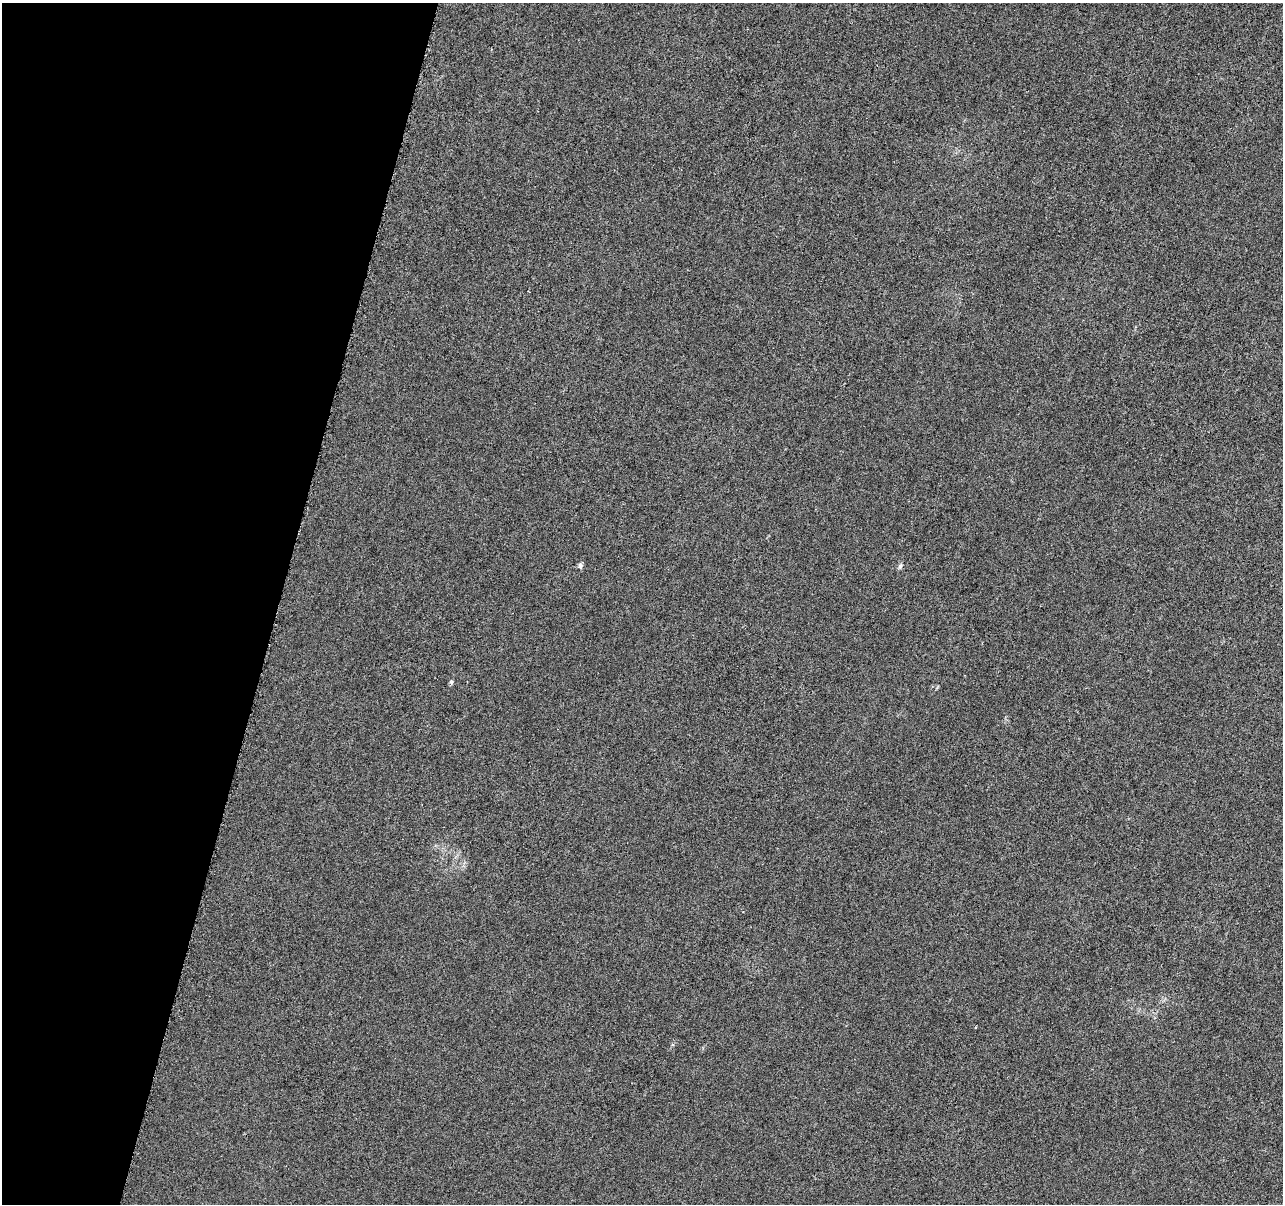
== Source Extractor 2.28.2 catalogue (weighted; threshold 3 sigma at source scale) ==
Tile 9 of 4 x 4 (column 1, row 3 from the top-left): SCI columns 10-1290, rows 1487-2688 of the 5139 x 5321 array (HDU 1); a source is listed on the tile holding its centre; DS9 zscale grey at full resolution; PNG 1285 x 1206 px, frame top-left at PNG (2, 3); no overlay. Shown black and unused: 22% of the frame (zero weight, under 4 of 8 exposures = <1% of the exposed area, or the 3 px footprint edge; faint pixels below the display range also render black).
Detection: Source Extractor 2.28.2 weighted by HDU 2 'WHT'; one run over the whole footprint, this tile lists its part. Background 0.00117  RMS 0.0022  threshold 0.00885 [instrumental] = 3 sigma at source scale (4.09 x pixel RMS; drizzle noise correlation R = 1.36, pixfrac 0.8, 0.0396/0.0396 arcsec/px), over >= 5 px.
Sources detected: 4; all 4 listed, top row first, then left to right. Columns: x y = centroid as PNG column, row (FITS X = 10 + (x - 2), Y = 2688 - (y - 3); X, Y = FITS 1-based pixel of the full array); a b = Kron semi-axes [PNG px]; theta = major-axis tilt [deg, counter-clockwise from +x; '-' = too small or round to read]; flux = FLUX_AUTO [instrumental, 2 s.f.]
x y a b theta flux
580 565 7 6 - 0.5
900 566 8 5 69 0.5
451 682 6 5 - 0.32
976 1027 4 2 - 0.15